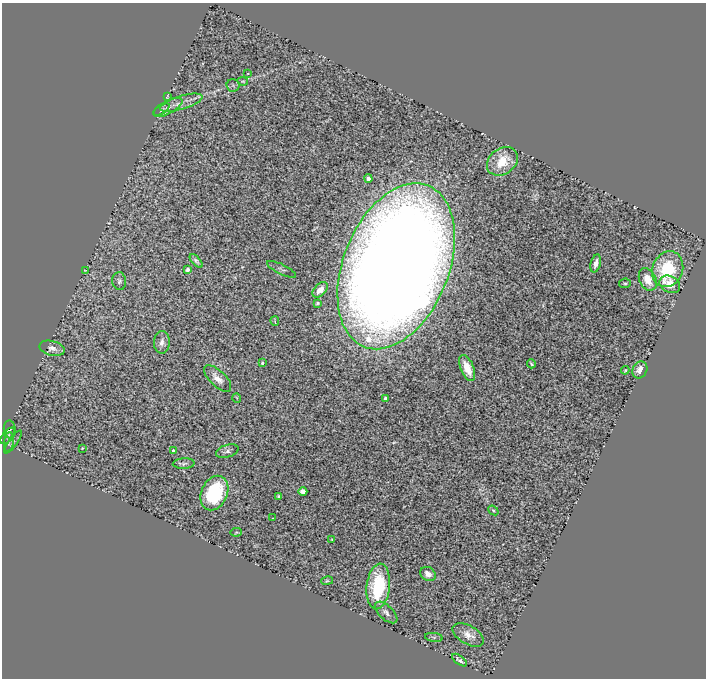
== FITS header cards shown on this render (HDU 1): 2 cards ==
NAXIS1  =                  704
NAXIS2  =                  676

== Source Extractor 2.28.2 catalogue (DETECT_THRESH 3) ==
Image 704 x 676 px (HDU 1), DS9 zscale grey, 1 PNG px = 1 image px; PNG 708 x 680 px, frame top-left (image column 1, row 676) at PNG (2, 3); each listed source drawn as its Kron ellipse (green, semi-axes under 4 px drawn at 4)
Background 1.01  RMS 0.15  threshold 0.437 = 3 sigma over >= 5 px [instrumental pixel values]
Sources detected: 55; all 55 listed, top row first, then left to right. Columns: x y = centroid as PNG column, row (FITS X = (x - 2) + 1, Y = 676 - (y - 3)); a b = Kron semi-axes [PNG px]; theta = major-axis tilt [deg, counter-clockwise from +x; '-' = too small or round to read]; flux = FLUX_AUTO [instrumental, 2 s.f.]
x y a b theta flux
248 73 3 2 - 6.2
243 81 5 3 - 12
233 85 6 6 - 18
167 96 3 2 - 8
181 103 22 6 17 110
168 107 16 6 28 63
161 110 9 4 32 17
502 161 17 13 36 280
368 178 4 4 - 41
196 261 8 4 -46 29
596 263 9 5 74 70
396 266 87 52 68 35000
281 269 16 5 -26 33
668 269 18 15 68 610
85 270 3 2 - 6.1
187 270 4 3 - 38
648 279 12 8 -64 180
119 281 9 7 -83 29
625 283 6 4 9 13
670 284 11 8 -29 130
320 290 9 6 45 79
317 303 3 3 - 15
275 321 5 2 - 9.6
162 342 11 8 88 53
52 348 13 7 -14 60
262 363 3 3 - 17
531 364 4 2 - 14
467 368 14 6 -68 160
625 370 4 3 - 8.1
640 370 9 7 62 84
218 378 17 8 -44 91
237 398 5 3 - 7.7
386 399 4 3 - 55
10 429 9 6 -85 33
8 436 9 5 50 19
9 442 10 5 84 21
13 442 13 4 54 21
82 448 3 2 - 8.6
173 451 3 3 - 27
227 451 12 6 18 35
184 464 11 5 3 29
303 492 4 4 - 140
214 493 18 13 66 680
279 497 4 3 - 22
493 510 5 3 - 13
273 518 2 2 - 6
236 532 6 4 9 11
332 539 3 2 - 6.7
428 574 8 6 -33 54
327 581 6 4 11 14
378 586 23 11 83 770
386 612 14 7 -43 50
468 635 17 9 -30 90
434 637 9 4 -8 17
459 660 9 3 -36 26